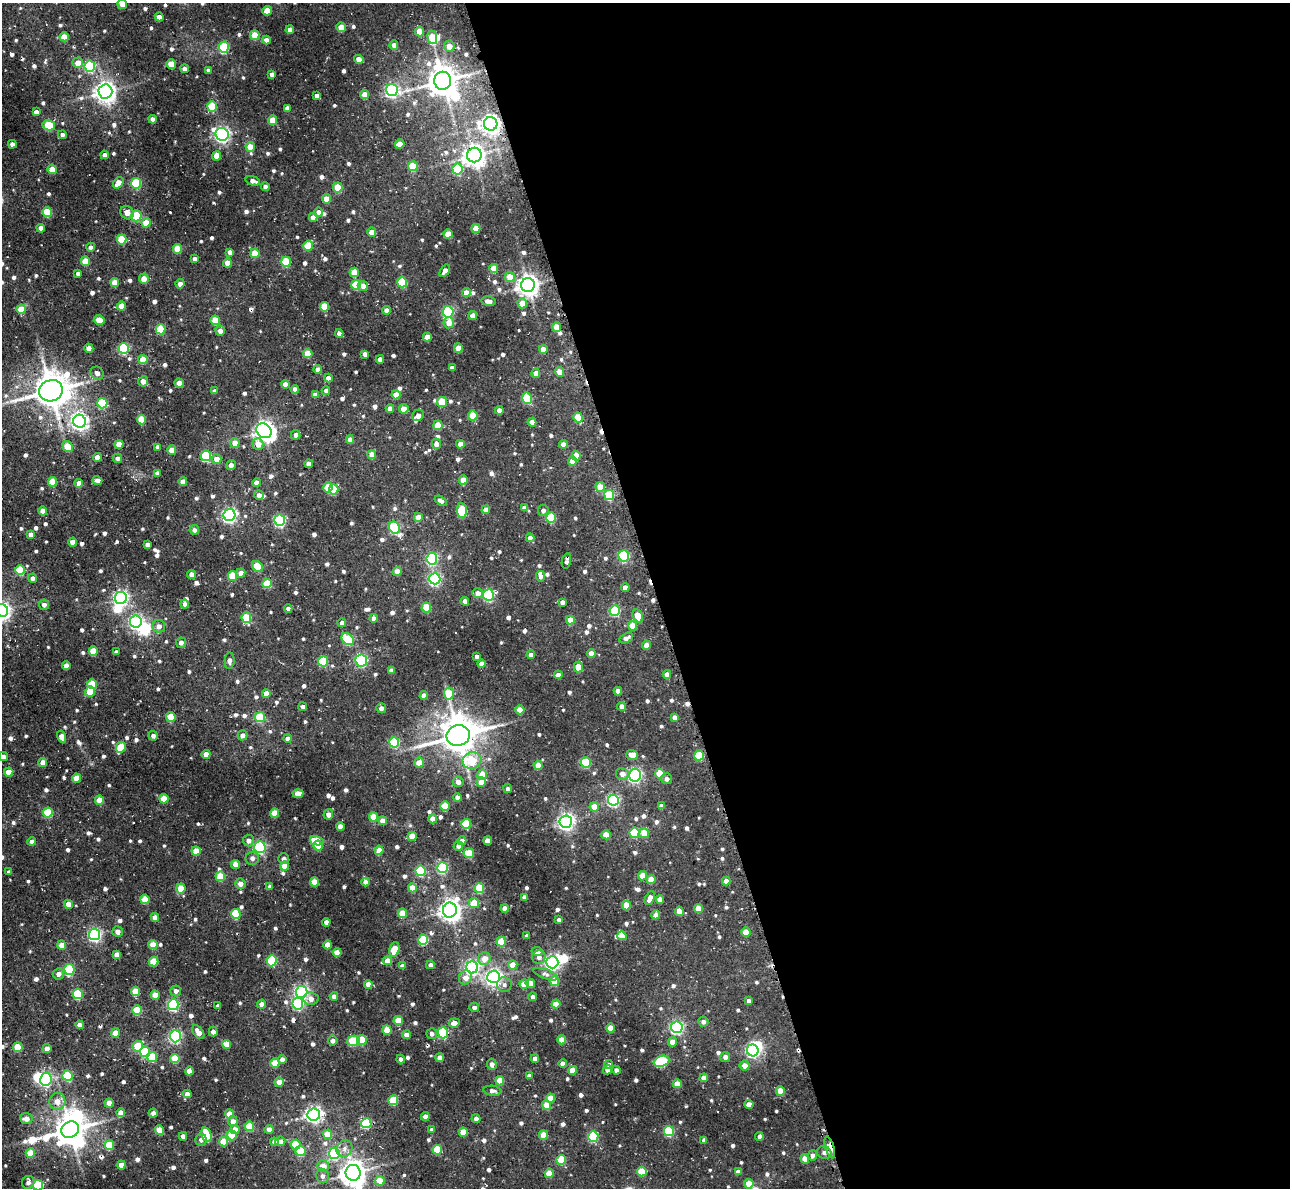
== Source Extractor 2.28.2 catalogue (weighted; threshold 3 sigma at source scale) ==
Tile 8 of 4 x 4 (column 4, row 2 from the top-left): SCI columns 3905-5192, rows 2535-3720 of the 5237 x 5206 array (HDU 1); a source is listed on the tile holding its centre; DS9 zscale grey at full resolution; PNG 1292 x 1190 px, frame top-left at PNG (2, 3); each listed source drawn as its Kron ellipse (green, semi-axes under 4 px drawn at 4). Shown black and unused: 49% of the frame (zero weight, under 3 of 4 exposures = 5% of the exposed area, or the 3 px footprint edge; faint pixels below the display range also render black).
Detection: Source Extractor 2.28.2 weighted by HDU 2 'WHT'; one run over the whole footprint, this tile lists its part. Background 0.0332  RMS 0.0056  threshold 0.0251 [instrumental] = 3 sigma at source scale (4.5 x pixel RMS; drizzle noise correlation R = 1.50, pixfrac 1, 0.05/0.05 arcsec/px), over >= 5 px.
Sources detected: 822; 9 inside a brighter object's white glare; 7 cosmic-ray / hot-pixel residue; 1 long thin detection or spike segment (spike, bleed or trail) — neither listed nor drawn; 3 inside a brighter listed object's ellipse — not listed separately; of the other 802, all 500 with FLUX_AUTO >= 1.77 (the completeness limit of this list) listed and drawn (302 fainter detections not listed), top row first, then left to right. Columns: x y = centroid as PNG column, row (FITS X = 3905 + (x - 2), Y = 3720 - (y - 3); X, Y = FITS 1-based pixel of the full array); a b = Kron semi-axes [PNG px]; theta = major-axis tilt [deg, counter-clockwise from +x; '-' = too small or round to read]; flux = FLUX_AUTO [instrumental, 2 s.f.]
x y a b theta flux
122 4 5 5 - 4.1
267 11 4 4 - 7.9
159 17 4 4 - 3.9
341 27 5 4 - 8.1
290 30 4 4 - 2.2
419 31 5 4 - 7.7
255 35 5 4 - 12
64 37 4 4 - 9.7
432 37 6 5 - 15
266 40 4 4 - 4.2
394 45 4 4 - 2.9
449 46 5 5 - 5.2
224 47 5 5 - 35
359 59 5 4 - 4.7
78 63 5 5 - 6.2
171 64 5 4 - 11
90 66 5 5 - 45
185 69 4 4 - 3.6
208 70 4 3 - 1.8
272 74 4 4 - 2.2
443 81 9 8 - 850
392 90 6 6 - 94
105 92 7 7 - 350
365 94 4 4 - 5.9
317 95 4 3 - 1.8
212 106 5 5 - 20
287 108 4 4 - 3.4
36 112 4 4 - 2.4
153 119 4 4 - 3.2
272 120 5 4 - 10
491 124 7 6 - 290
49 125 6 5 - 22
222 134 7 6 - 150
62 135 4 4 - 2
12 144 4 4 - 2.3
400 144 4 4 - 5.1
250 147 5 4 - 8.4
104 155 4 4 - 2.4
474 155 7 7 - 400
216 156 4 4 - 8.7
413 166 5 5 - 15
52 169 5 4 - 9.7
457 169 5 5 - 32
253 181 7 4 -17 2.8
118 183 6 4 54 6.9
136 183 5 5 - 35
265 187 4 4 - 3
338 187 5 5 - 10
326 199 4 4 - 7.6
47 212 5 5 - 19
318 212 4 4 - 2.4
127 213 7 6 - 3
136 216 5 5 - 26
313 217 4 4 - 3.9
146 223 5 4 - 8.8
41 228 4 4 - 3.9
476 228 4 4 - 8.3
372 232 4 4 - 4.4
448 234 4 4 - 8.8
122 240 5 4 - 22
308 246 5 5 - 16
91 247 4 4 - 2
178 249 5 4 - 13
230 252 4 4 - 2.4
255 253 4 4 - 9.4
195 259 4 4 - 2.4
85 261 5 4 - 11
286 262 5 5 - 22
227 263 4 4 - 6.4
494 268 4 4 - 8.1
445 271 7 4 55 2.6
354 272 5 4 - 9.4
78 273 4 4 - 1.9
510 277 5 5 - 9.2
144 279 5 4 - 5.7
115 282 4 4 - 8.1
402 282 5 5 - 24
180 284 4 4 - 2.6
356 285 5 5 - 18
528 285 7 7 - 390
363 286 5 5 - 3.5
466 293 4 4 - 6.4
488 301 7 4 -11 3.8
522 303 5 5 - 8.3
121 306 4 4 - 7.4
324 307 5 4 - 15
21 309 5 4 - 10
387 310 4 4 - 3.2
448 312 5 5 - 59
473 316 5 4 - 3
99 320 5 4 - 11
215 320 5 4 - 13
449 323 5 5 - 5.9
557 327 5 4 - 6.9
161 329 5 4 - 22
220 331 5 5 - 3.2
339 333 4 4 - 2.3
427 337 4 4 - 7.7
89 348 4 4 - 3.3
124 348 5 5 - 50
458 348 4 4 - 7.6
543 349 4 4 - 5.7
308 353 4 4 - 10
365 354 4 4 - 2.4
380 359 4 4 - 3.2
143 360 4 4 - 11
452 368 4 4 - 2
318 369 4 4 - 4
560 372 5 4 - 4.9
97 373 7 6 - 2.6
536 373 4 4 - 5.6
328 378 4 4 - 3.2
143 381 5 5 - 3.3
179 383 5 4 - 5.3
285 384 4 4 - 2.5
295 389 4 4 - 4
51 391 12 10 20 1200
214 391 4 4 - 2
326 391 4 4 - 2.5
315 395 4 4 - 3.8
396 395 4 4 - 8.1
527 398 6 5 - 33
442 402 5 5 - 14
102 403 5 5 - 31
390 408 4 4 - 3.3
404 409 4 4 - 7.9
499 410 4 4 - 3.8
418 415 6 5 - 4.8
473 416 5 4 - 14
578 417 5 4 - 16
141 420 5 4 - 11
79 421 6 6 - 210
532 422 4 4 - 5.1
438 425 5 4 - 9.9
264 431 8 7 - 330
296 435 5 4 - 2.1
350 439 4 4 - 3.2
235 443 5 4 - 5.4
119 444 4 4 - 6.6
258 444 5 5 - 5.6
436 444 5 4 - 3.6
460 444 4 4 - 3.7
563 444 4 4 - 4.1
68 447 6 5 - 11
158 447 4 4 - 2.9
172 450 4 4 - 6.5
372 455 4 4 - 6.9
206 456 5 5 - 39
576 456 5 4 - 8
97 457 4 4 - 3.4
117 458 5 4 - 2
217 459 5 5 - 6
572 461 4 4 - 6
309 464 4 4 - 3.8
231 465 5 4 - 1.9
157 473 4 4 - 2
97 480 5 4 - 2.3
463 480 4 4 - 7.3
183 481 4 4 - 4.6
53 482 4 4 - 13
79 483 4 4 - 6.3
257 483 4 4 - 4.1
328 487 5 4 - 13
600 487 5 4 - 11
334 489 5 5 - 22
259 495 5 4 - 2.7
609 495 5 5 - 28
441 501 7 4 -31 2.1
524 508 4 4 - 2.4
486 510 4 4 - 5.2
543 510 5 5 - 2.3
43 511 4 4 - 5.9
462 511 8 5 -85 28
229 515 6 6 - 130
418 517 4 4 - 6
551 518 5 5 - 25
280 520 5 5 - 77
394 527 6 5 - 55
194 530 5 4 - 1.9
30 534 4 4 - 2.8
530 538 4 4 - 3.3
73 542 4 4 - 5.8
148 545 4 4 - 2.9
624 556 5 5 - 48
432 559 5 5 - 58
566 561 8 4 78 1.8
257 566 6 4 -46 17
20 570 5 5 - 21
397 571 4 4 - 4
241 573 4 4 - 4
192 574 4 4 - 4.4
232 576 5 4 - 16
540 576 5 4 - 2.1
33 578 4 4 - 2.6
435 579 6 5 - 83
267 583 5 4 - 17
625 587 4 4 - 3.3
478 593 5 5 - 3.8
488 595 5 5 - 55
121 598 6 6 - 140
465 601 4 4 - 2.4
562 602 4 4 - 2.3
185 604 4 4 - 2.5
44 605 5 5 - 2.5
426 607 5 4 - 18
288 609 4 4 - 2.4
2 610 6 6 - 210
615 611 5 5 - 35
638 616 7 5 -63 9.1
246 618 5 4 - 21
374 618 4 4 - 3.6
570 620 4 4 - 6.5
136 622 6 6 - 98
342 623 4 4 - 3
159 626 6 6 - 3.8
633 626 5 4 - 8.6
626 638 7 4 27 2.6
348 639 7 5 -41 37
181 643 5 5 - 2.1
647 645 4 4 - 5.3
93 651 4 4 - 13
116 652 4 4 - 1.8
591 653 4 4 - 5.5
531 655 4 4 - 3.6
476 656 4 3 - 1.9
361 660 6 5 - 56
230 661 8 5 86 2.1
323 661 5 5 - 27
481 664 4 4 - 3.2
66 666 4 4 - 4.2
578 667 5 4 - 7.1
391 670 4 4 - 2.9
667 674 4 4 - 3.3
558 675 4 4 - 2.2
92 684 5 5 - 16
618 691 4 4 - 3.4
90 692 5 5 - 14
266 693 4 4 - 4.9
449 694 6 5 - 14
424 695 4 4 - 3.7
622 706 4 4 - 2.9
303 707 4 4 - 2.1
381 708 5 5 - 2
520 710 4 4 - 8.1
171 717 5 4 - 15
260 717 5 5 - 21
675 717 4 4 - 3.1
242 735 5 5 - 2.5
458 735 12 10 17 1300
153 736 4 4 - 1.9
62 737 6 4 -74 6.1
288 738 4 4 - 2.8
394 742 5 5 - 39
121 747 6 4 63 16
206 754 4 4 - 6.3
632 755 6 5 - 5.9
699 755 5 5 - 24
3 757 5 4 - 3.2
472 760 9 8 - 22
43 762 4 4 - 4.4
586 762 5 5 - 29
419 763 5 5 - 7
538 765 4 4 - 7.5
9 772 4 4 - 8.7
622 774 6 6 - 3.3
660 774 5 4 - 14
482 775 5 5 - 8.1
635 775 6 6 - 120
76 778 4 4 - 9.8
666 779 5 5 - 2
458 782 5 5 - 2.8
481 782 5 4 - 7.3
508 789 4 4 - 1.8
298 793 5 4 - 8.5
457 797 4 4 - 2.9
164 799 5 4 - 9.4
99 800 4 4 - 7.2
613 800 5 5 - 80
445 806 5 4 - 15
661 806 4 4 - 1.9
594 807 5 4 - 7.6
48 813 5 5 - 23
275 813 4 4 - 10
328 814 5 5 - 3.2
373 817 4 4 - 12
433 819 4 4 - 5.9
383 821 4 4 - 5.4
566 822 6 6 - 190
466 824 5 5 - 26
340 826 4 4 - 5.4
634 833 5 5 - 23
644 833 5 5 - 8.2
606 835 5 4 - 8.9
412 836 5 4 - 6.3
248 840 6 5 - 2.7
32 841 4 4 - 2
317 841 7 4 -14 11
462 841 4 4 - 3
488 841 4 4 - 5.7
318 845 5 5 - 12
458 846 5 4 - 2.7
260 847 6 5 - 72
379 850 4 4 - 7.1
196 851 4 4 - 8.7
469 853 5 5 - 16
252 858 7 6 - 2.2
284 859 5 5 - 1.9
236 865 4 4 - 6.3
285 866 4 4 - 6.7
442 868 5 5 - 48
421 871 5 5 - 32
9 872 4 4 - 1.8
220 876 5 5 - 15
643 876 4 4 - 7.6
651 879 4 4 - 7
726 881 4 4 - 3.6
314 882 4 4 - 9.8
366 882 4 4 - 3.7
240 883 5 5 - 3.9
270 887 4 4 - 2.4
181 888 5 4 - 12
412 888 4 4 - 7.2
479 888 5 5 - 20
524 897 4 4 - 2.7
650 898 7 4 66 3.5
145 899 5 4 - 11
660 899 4 4 - 4.3
474 903 5 5 - 9.6
68 904 4 4 - 6.1
626 905 5 4 - 10
505 908 4 4 - 5
698 909 4 4 - 7.8
450 910 7 7 - 380
679 911 4 4 - 4.6
402 913 5 4 - 13
236 914 5 5 - 26
656 915 4 4 - 3.1
155 917 4 4 - 5
559 920 4 4 - 2.3
326 922 4 4 - 2.7
118 932 5 5 - 3.2
746 932 5 4 - 11
95 935 5 5 - 100
527 936 4 4 - 2
622 936 4 4 - 5.4
423 940 5 5 - 34
501 942 5 4 - 16
62 945 5 4 - 4.6
153 945 4 4 - 8.1
328 945 4 4 - 7
394 949 7 5 75 12
537 951 5 4 - 6
337 952 4 4 - 8
117 954 4 4 - 3.7
539 957 7 6 - 2.4
484 959 6 6 - 5.9
272 961 5 5 - 35
388 961 4 4 - 7.2
154 962 5 4 - 15
552 962 6 6 - 160
430 965 4 4 - 2.2
513 965 4 4 - 8.1
402 966 4 4 - 3
472 967 6 6 - 130
69 969 5 5 - 33
58 974 6 5 - 2.9
546 974 13 4 -20 1.8
465 977 7 6 - 4.8
493 977 6 6 - 180
554 981 5 4 - 14
530 983 4 4 - 6.2
368 984 4 4 - 5.1
524 984 4 4 - 6.1
504 985 7 7 - 1.9
135 991 5 4 - 14
176 991 5 5 - 2.2
301 992 6 6 - 110
78 994 5 5 - 31
155 995 4 4 - 8.2
334 996 4 4 - 3.1
533 997 4 4 - 2.1
311 999 7 6 - 3.6
749 1001 4 4 - 2.2
262 1004 4 4 - 3.7
298 1004 5 5 - 56
556 1004 4 4 - 7
173 1005 5 5 - 64
218 1006 4 4 - 1.8
474 1007 5 4 - 1.9
137 1010 5 4 - 18
398 1020 4 4 - 9.9
703 1022 5 5 - 1.9
454 1023 5 4 - 3.5
80 1025 4 4 - 3.7
677 1027 6 5 - 100
610 1028 4 4 - 8.5
387 1030 4 4 - 11
198 1032 8 4 -54 4.6
213 1032 5 4 - 2.6
115 1033 4 4 - 6.5
443 1033 5 5 - 48
432 1034 5 5 - 2.1
406 1035 4 4 - 3.4
175 1036 6 5 - 84
362 1040 5 5 - 14
562 1040 4 4 - 6.7
333 1041 5 5 - 2.7
353 1041 6 5 - 19
672 1042 4 4 - 4.6
227 1044 4 4 - 6.9
138 1046 5 5 - 19
18 1047 5 4 - 13
47 1049 4 4 - 3.7
753 1050 6 5 - 91
145 1052 5 5 - 23
152 1057 5 5 - 20
725 1057 5 5 - 2.2
175 1058 5 4 - 14
440 1058 4 4 - 3.9
282 1059 4 4 - 2.6
401 1059 4 4 - 2
535 1059 4 4 - 3.3
662 1061 8 5 20 46
275 1063 4 4 - 11
563 1063 4 4 - 3.7
492 1064 5 5 - 2.6
609 1064 4 4 - 2
744 1065 5 5 - 4.6
573 1070 4 4 - 7.6
608 1070 4 4 - 2.4
616 1070 4 4 - 2.2
189 1071 4 4 - 5.9
67 1076 5 5 - 29
529 1076 4 4 - 2.1
704 1078 4 4 - 5.2
46 1079 6 5 - 80
500 1081 4 4 - 10
279 1082 4 4 - 4.4
677 1084 4 4 - 8.2
492 1091 9 5 -7 2
780 1091 5 4 - 7.5
187 1094 4 4 - 3.2
550 1098 4 4 - 8.2
393 1100 5 5 - 19
57 1101 8 8 - 5.1
109 1103 4 4 - 5
749 1104 4 4 - 4.6
546 1105 4 4 - 7.6
121 1113 4 4 - 4.6
153 1113 4 4 - 2.3
230 1114 4 4 - 7
314 1114 6 6 - 180
425 1116 4 4 - 4.2
26 1119 6 5 - 4.1
476 1119 4 4 - 2.3
233 1121 5 5 - 3.3
366 1123 5 5 - 34
249 1126 5 4 - 17
235 1129 5 4 - 5.1
269 1129 4 4 - 3.2
70 1130 9 7 29 950
159 1130 4 4 - 11
431 1130 4 4 - 1.9
669 1131 5 5 - 36
463 1132 4 4 - 10
206 1134 7 5 -74 25
328 1134 5 4 - 12
232 1135 5 5 - 13
543 1135 4 4 - 7.6
183 1136 4 4 - 3.2
759 1136 4 3 - 1.9
593 1137 5 5 - 36
201 1140 6 5 - 1.8
704 1140 4 4 - 2.6
280 1141 5 5 - 3.6
223 1142 4 4 - 11
274 1142 4 4 - 2.6
109 1145 5 5 - 17
295 1145 5 5 - 20
830 1147 11 4 -73 10
344 1149 8 7 - 2.7
437 1150 5 4 - 18
301 1151 5 5 - 14
30 1153 4 4 - 12
334 1153 5 5 - 59
824 1153 7 6 - 2.1
812 1155 5 5 - 2.7
805 1159 4 4 - 6.3
561 1160 5 5 - 21
121 1165 4 4 - 6.7
323 1166 6 5 - 6.1
642 1171 5 5 - 16
738 1172 4 4 - 2.8
353 1173 8 7 - 600
549 1173 4 4 - 10
323 1176 7 6 - 2.5
380 1181 5 4 - 10
28 1182 6 6 - 2.3
749 1184 4 4 - 9.6
38 1185 5 5 - 42
Overlapping masked pixels (flux is a lower limit): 3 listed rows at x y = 474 155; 121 747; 830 1147
Isophote crosses this tile's border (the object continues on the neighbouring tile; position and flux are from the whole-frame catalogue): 5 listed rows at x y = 122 4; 2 610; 3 757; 353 1173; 38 1185